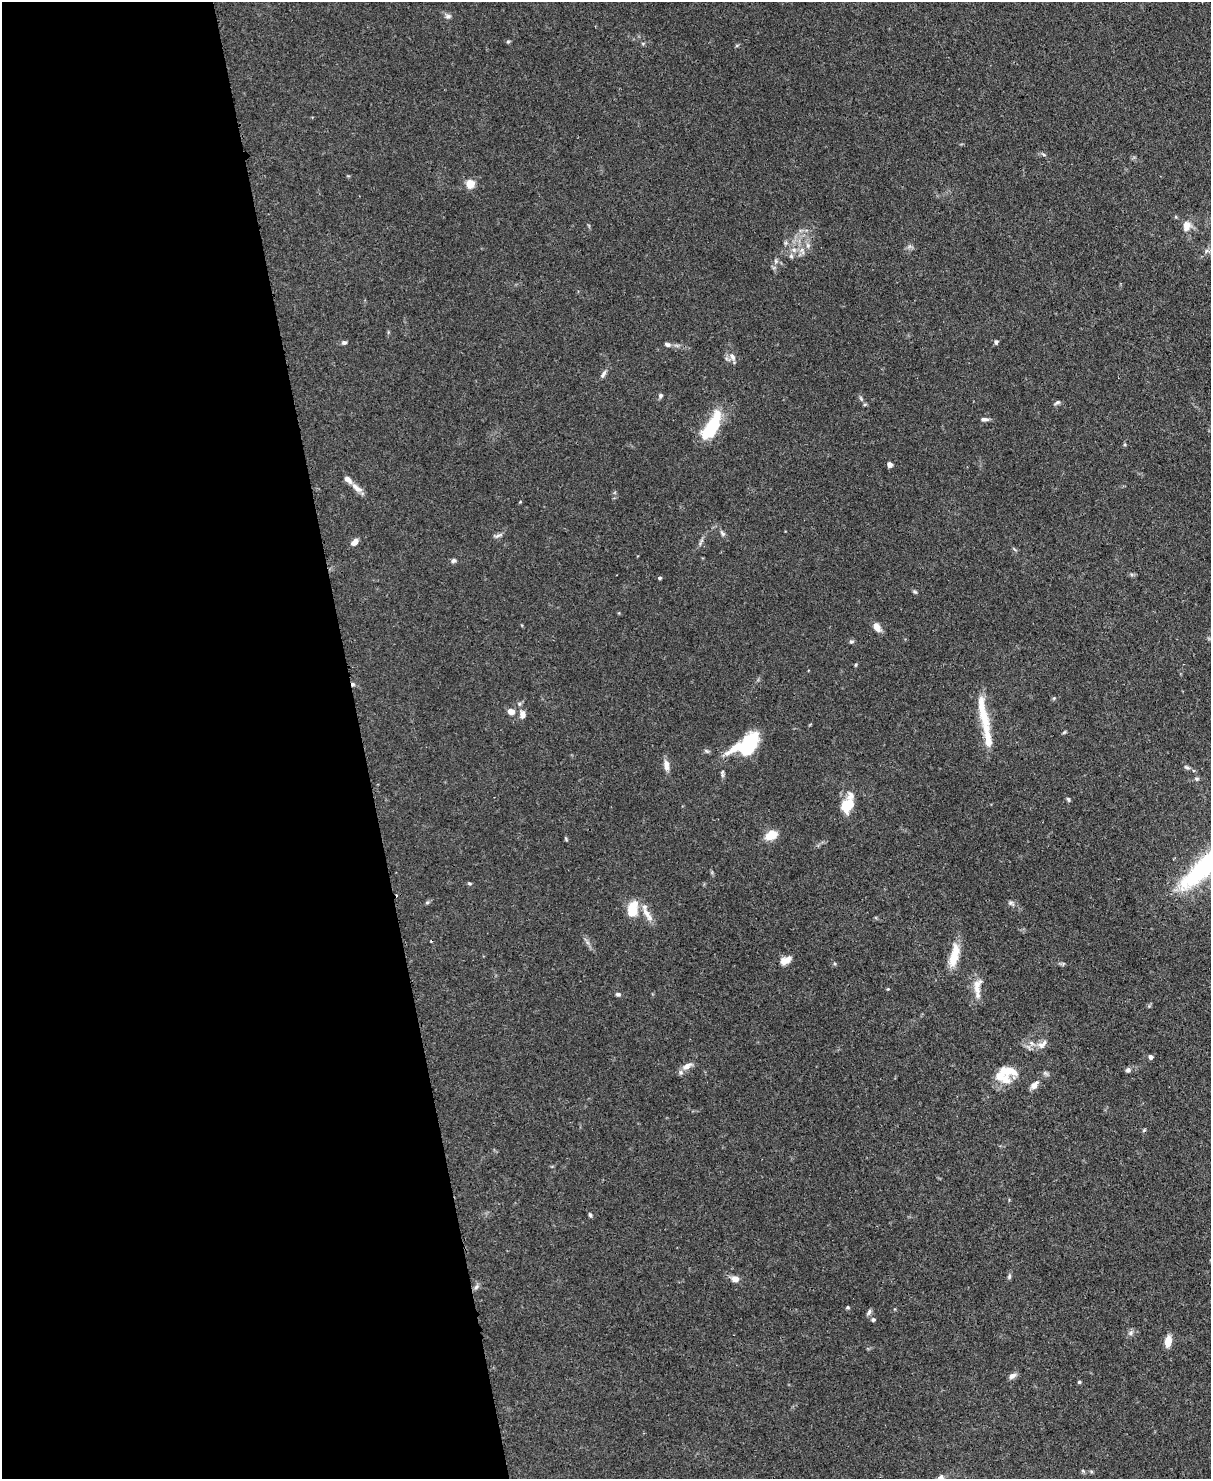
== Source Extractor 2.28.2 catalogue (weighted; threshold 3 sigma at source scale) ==
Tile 5 of 4 x 3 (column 1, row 2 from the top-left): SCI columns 76-1284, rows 1690-3166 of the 4988 x 4969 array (HDU 1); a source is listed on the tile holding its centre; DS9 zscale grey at full resolution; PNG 1213 x 1481 px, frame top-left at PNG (2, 2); no overlay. Shown black and unused: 30% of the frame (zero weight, under 3 of 4 exposures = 9% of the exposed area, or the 3 px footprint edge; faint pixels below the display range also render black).
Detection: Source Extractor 2.28.2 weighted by HDU 2 'WHT'; one run over the whole footprint, this tile lists its part. Background 0.0719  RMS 0.004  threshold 0.0181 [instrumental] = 3 sigma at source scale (4.5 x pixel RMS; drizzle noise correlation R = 1.50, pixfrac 1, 0.05/0.05 arcsec/px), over >= 5 px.
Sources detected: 83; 1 cosmic-ray / hot-pixel residue — not listed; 8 inside a brighter listed object's ellipse — not listed separately; the other 74 listed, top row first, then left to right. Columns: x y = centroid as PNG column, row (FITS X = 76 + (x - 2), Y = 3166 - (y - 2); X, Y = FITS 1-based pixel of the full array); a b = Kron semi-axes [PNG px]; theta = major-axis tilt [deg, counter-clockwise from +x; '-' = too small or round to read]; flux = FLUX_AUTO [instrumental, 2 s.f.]
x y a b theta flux
448 16 8 6 -17 1.2
508 42 6 4 1 0.51
470 184 5 5 - 15
1186 226 12 9 82 3.6
808 245 6 6 - 1.1
794 250 7 6 - 1.4
802 251 12 5 -65 1.7
1206 251 7 4 71 0.79
791 256 6 6 - 0.87
776 261 6 5 - 0.84
344 342 6 5 - 0.91
996 342 6 5 - 0.82
667 344 8 5 -31 0.97
732 357 11 6 -58 1.7
603 374 12 5 59 1.2
660 396 6 5 - 0.9
1057 402 9 5 27 0.85
985 419 10 5 -4 1.2
711 426 28 10 59 26
890 465 6 5 - 1.5
356 488 19 7 -40 3
722 533 8 6 -46 0.94
498 535 15 4 13 1.1
354 542 9 6 41 2.5
453 561 7 5 42 0.9
659 578 5 4 - 0.6
915 592 7 3 -19 0.56
877 627 12 7 -58 2.8
851 642 7 4 5 0.69
855 665 5 3 - 0.44
353 684 5 4 - 0.78
519 704 5 5 - 0.71
511 712 10 8 -17 2.4
522 715 8 6 -87 2.7
985 724 52 11 -80 12
1064 732 6 4 20 0.48
749 744 25 14 59 22
707 751 7 4 -34 0.66
666 765 13 7 -83 2.7
1187 767 9 4 -19 0.92
1196 779 6 5 - 0.71
1068 799 7 4 -69 0.62
848 804 22 12 71 9.9
771 835 9 7 26 9.2
566 839 6 3 -48 0.48
469 883 6 4 -7 0.55
427 902 6 4 1 0.53
1011 903 8 6 -15 1
632 909 20 11 75 8.6
647 914 26 7 -58 3.9
954 958 24 11 79 7.6
786 960 15 8 27 3.3
977 986 26 10 78 4.9
618 994 6 5 - 0.93
1042 1044 16 9 34 2.9
1150 1057 5 4 - 1.4
687 1066 13 7 30 2.5
1128 1070 7 6 - 1
1008 1071 26 12 -12 7
1034 1085 12 7 47 2.2
1144 1130 6 4 45 0.45
590 1215 5 4 - 0.65
1009 1276 7 5 70 0.72
735 1279 8 7 - 2.8
476 1287 7 5 45 1.1
848 1307 5 4 - 0.54
869 1312 10 5 71 0.97
873 1320 5 5 - 0.69
1131 1333 7 5 63 1.1
1168 1341 10 6 84 5.8
1012 1376 9 6 29 1.7
1079 1382 4 4 - 0.57
1091 1471 6 3 -19 0.51
940 1478 9 7 36 1.5
Overlapping masked pixels (flux is a lower limit): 1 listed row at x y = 353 684
Isophote crosses this tile's border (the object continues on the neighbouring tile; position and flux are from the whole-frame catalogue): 1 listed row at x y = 940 1478